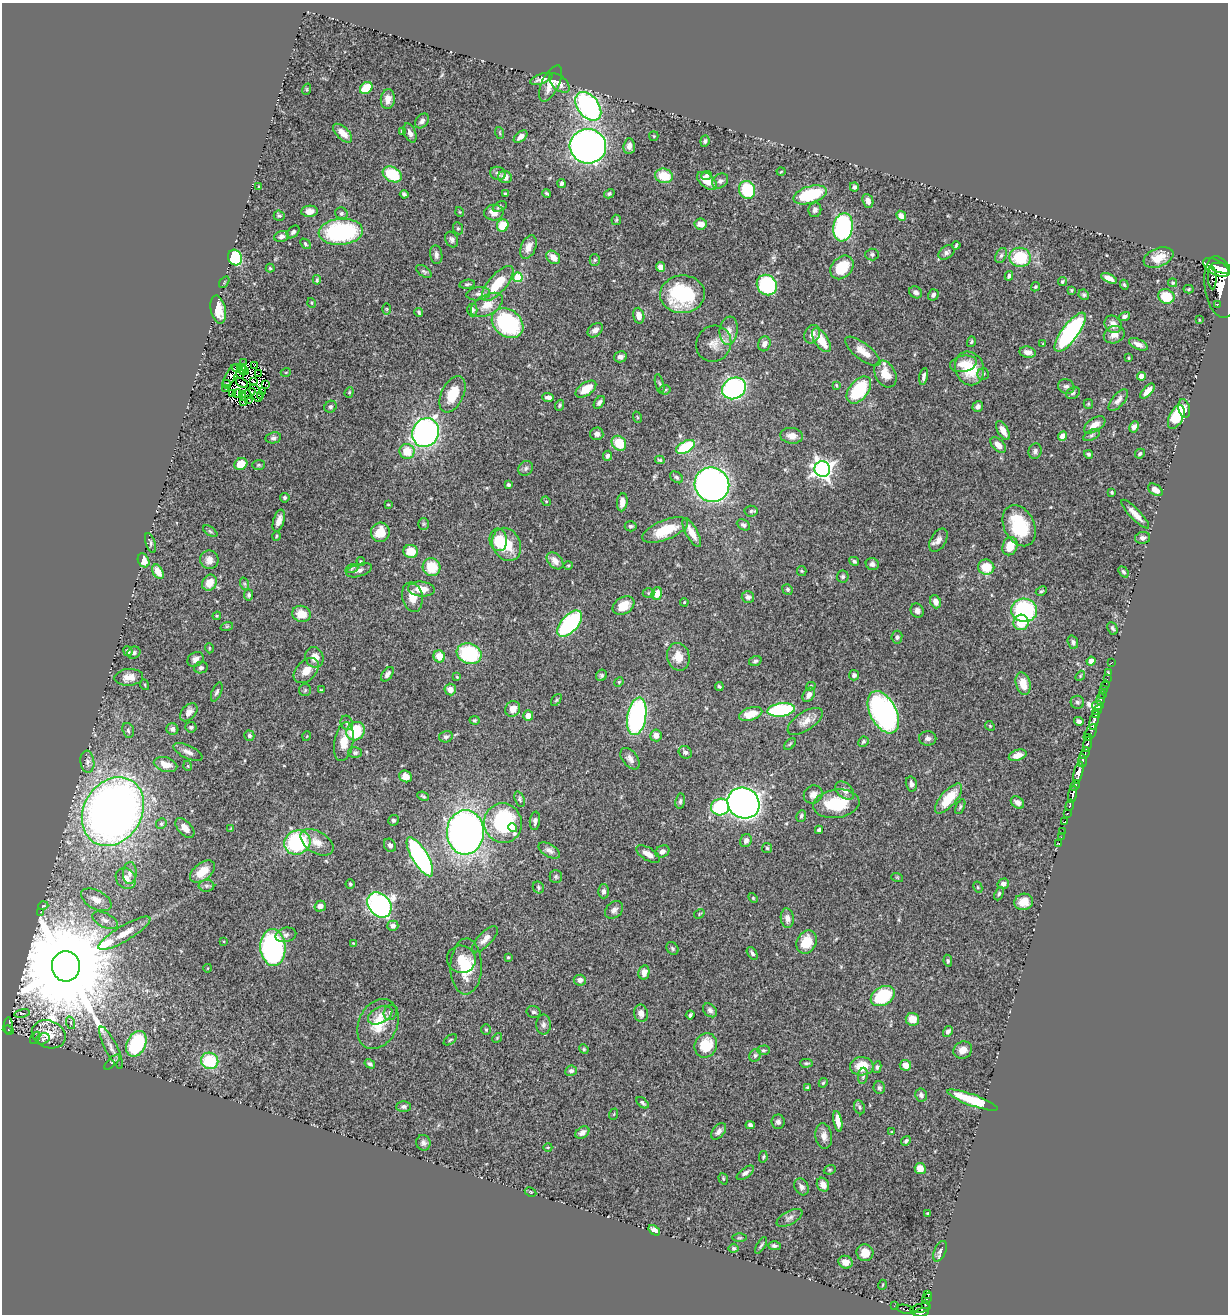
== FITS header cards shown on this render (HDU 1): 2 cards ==
NAXIS1  =                 1226
NAXIS2  =                 1312

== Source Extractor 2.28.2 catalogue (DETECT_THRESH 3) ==
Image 1226 x 1312 px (HDU 1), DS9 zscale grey, 1 PNG px = 1 image px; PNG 1230 x 1316 px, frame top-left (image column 1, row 1312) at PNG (2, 3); each listed source drawn as its Kron ellipse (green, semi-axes under 4 px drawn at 4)
Background 0.609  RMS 0.026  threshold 0.0773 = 3 sigma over >= 5 px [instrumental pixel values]
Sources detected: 514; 6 with non-positive FLUX_AUTO (blend fragments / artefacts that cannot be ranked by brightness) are neither listed nor drawn; of the other 508, the 500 brightest by FLUX_AUTO listed and drawn (8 fainter detections omitted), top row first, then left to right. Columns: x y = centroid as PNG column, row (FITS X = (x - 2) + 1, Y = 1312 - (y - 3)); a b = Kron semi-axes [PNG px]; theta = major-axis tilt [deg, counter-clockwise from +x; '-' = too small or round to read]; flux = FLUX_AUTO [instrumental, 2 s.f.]
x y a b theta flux
541 79 12 5 19 9.2
550 83 19 8 64 21
559 83 12 7 -42 11
366 88 7 5 39 38
307 89 6 3 72 1.7
388 99 10 7 82 12
588 106 16 10 -52 340
422 121 8 6 51 6.8
402 131 4 3 - 4.4
343 133 12 6 -44 19
410 133 10 6 -66 8.4
500 133 6 3 -71 2
654 136 5 4 - 1.9
521 137 8 4 39 8.8
705 141 6 4 82 3.9
588 146 18 17 - 960
629 146 8 5 86 8.6
781 172 4 3 - 1.4
498 173 8 6 -20 6.5
392 174 10 7 -29 75
706 175 5 4 - 3.5
664 176 9 7 -14 41
505 177 7 6 - 13
707 181 12 6 -40 22
720 181 9 6 35 5.5
562 183 4 3 - 5.4
259 186 3 3 - 1.4
854 187 4 4 - 4.1
747 190 9 8 - 76
547 193 4 3 - 2.9
404 194 4 3 - 3.3
505 194 3 3 - 2.1
609 194 5 4 - 3.4
810 195 17 8 17 95
868 201 7 5 -66 9
500 207 7 4 26 3.6
815 210 7 6 - 6.1
310 211 8 5 4 14
460 212 5 3 - 1.4
341 213 6 5 - 3.4
494 213 9 8 - 15
279 216 5 5 - 2.9
901 216 5 4 - 10
616 220 5 5 - 2.1
701 224 6 5 - 16
503 225 6 5 - 42
843 227 14 9 81 220
458 228 6 5 - 2.3
293 232 7 5 43 4.4
341 232 22 13 5 220
281 236 7 5 16 6.2
452 240 8 6 -63 5
305 244 6 4 -47 2.7
956 245 4 2 - 2
528 247 12 7 68 14
946 252 9 6 35 5.6
872 254 6 6 - 3.7
436 255 9 6 -83 6.2
1001 255 8 5 62 4.3
553 257 8 6 -41 14
1020 257 11 9 -9 74
235 258 8 7 - 130
1158 258 15 9 21 27
595 260 5 5 - 2.9
660 267 5 4 - 9
842 267 13 10 46 52
1216 267 14 7 -29 2000
270 268 4 4 - 2.3
1222 268 12 5 -10 1000
424 271 9 5 -36 3.4
1009 276 5 4 - 3.9
518 277 5 5 - 76
1109 278 8 4 -24 10
1212 278 11 4 -88 360
317 280 4 4 - 2.1
1062 281 4 4 - 3.4
224 282 6 3 55 2
498 283 22 9 49 52
1173 283 5 4 - 2.2
467 284 8 4 11 3.4
767 285 11 9 -49 170
1124 285 5 4 - 2.3
1035 287 5 4 - 2
1220 287 31 15 -81 3400
1189 289 5 4 - 1.9
1071 290 4 4 - 1.8
916 292 7 5 -32 6.3
478 294 12 6 7 7.5
682 294 22 19 2 150
933 295 6 5 - 5.4
1084 295 5 5 - 3.2
1166 296 8 7 - 40
312 303 5 3 - 1.6
1217 304 3 2 - 55
487 305 17 10 29 23
218 309 14 7 -78 27
387 309 5 3 - 1.7
472 310 6 5 - 5.4
419 312 4 3 - 2.7
639 316 8 5 -75 11
1124 316 6 4 16 5.6
1199 320 3 2 - 1.4
508 323 17 13 -39 200
1113 324 9 7 -48 13
595 330 8 6 38 9.5
729 331 14 9 83 16
1070 332 23 8 53 290
812 334 9 7 65 12
1114 335 10 8 21 13
821 340 13 6 -56 35
971 342 5 3 - 2.2
714 344 18 17 - 22
764 344 7 6 - 9.6
1043 344 3 2 - 1.7
1138 344 10 5 -25 9.2
863 351 21 8 -37 23
1027 352 8 5 -8 10
620 357 6 5 - 6.6
1129 358 3 3 - 2.2
244 363 2 2 - 2.2
963 364 13 8 12 21
254 366 3 2 - 2.3
243 367 2 2 - 3.5
970 368 17 14 -69 60
239 369 8 3 -17 4.7
244 371 5 2 - 1.7
286 372 5 3 - 1.5
240 373 5 3 - 1.8
258 373 2 2 - 1.3
885 374 14 10 -62 27
983 374 6 5 - 3.4
230 376 13 4 63 2.2
924 376 8 4 80 4.9
1141 376 4 4 - 11
253 382 2 2 - 2
242 383 7 2 -29 2.1
227 384 4 4 - 1.9
660 384 10 3 -75 3
265 385 2 2 - 4.9
836 385 4 3 - 1.7
1066 386 8 7 - 5.6
734 388 12 10 31 340
226 389 2 2 - 1.2
586 389 12 6 34 26
665 390 5 5 - 2.3
859 390 15 9 51 100
1147 391 9 4 48 15
263 392 3 3 - 5.9
349 392 5 4 - 2.3
237 393 4 3 - 3.5
256 393 9 5 -65 1.6
1073 393 7 5 30 3.4
233 394 3 3 - 3.5
242 394 3 2 - 2.8
248 394 8 3 35 2.8
452 394 19 11 64 40
261 395 2 2 - 7.7
548 397 6 3 -2 6.8
249 399 3 2 - 2.3
1118 400 13 6 51 9.4
244 401 4 2 - 1.4
599 402 7 4 54 5.2
1088 404 5 4 - 2.1
560 405 5 4 - 2.5
978 406 5 5 - 5.4
330 407 6 5 - 4.6
1184 408 9 6 -75 9.5
637 417 6 3 -71 1.5
1176 417 13 7 64 83
1095 425 12 6 34 16
1134 427 6 4 62 7.1
1003 431 10 5 -59 16
426 433 15 13 61 540
597 434 6 6 - 7.5
1092 435 9 5 27 4.2
792 436 11 8 -7 13
1063 436 5 4 - 27
273 438 8 5 9 4.7
619 443 8 6 -48 48
998 445 9 5 -46 15
686 447 10 5 28 84
407 451 7 7 - 32
1035 451 8 6 71 4.8
1089 454 4 4 - 3
1140 454 5 4 - 3.3
608 456 5 4 - 5.7
660 460 5 3 - 2.2
241 464 7 5 32 28
259 465 6 5 - 2.8
526 468 8 6 49 5.2
822 469 8 8 - 830
676 477 7 5 -40 3.6
509 485 4 3 - 4.3
712 485 18 17 - 840
1155 490 8 5 -35 15
1112 492 3 3 - 2.4
285 498 5 4 - 3.5
546 501 5 4 - 1.5
622 502 9 5 82 12
388 505 3 2 - 1.4
751 511 6 5 - 3.2
1135 514 19 5 -46 17
279 520 11 5 73 12
424 524 6 5 - 2.5
743 525 7 5 -27 4.9
631 526 6 5 - 3.7
1019 526 22 15 -64 90
665 530 24 9 22 57
210 531 8 4 -35 2.8
380 532 10 9 - 30
692 533 16 6 -61 21
276 536 5 3 - 1.9
1143 538 8 6 9 5.7
498 540 11 9 -83 41
938 540 13 7 58 10
150 543 10 5 -73 3.8
507 544 17 13 -65 47
1010 546 9 7 67 32
411 551 7 6 - 29
144 560 7 5 -64 21
209 560 9 9 - 12
361 561 4 3 - 2.2
555 561 10 6 -47 11
854 561 5 3 - 3.4
872 564 6 6 - 6.2
568 565 5 3 - 1.7
432 567 9 9 - 44
986 567 8 7 - 43
352 568 7 4 19 2.7
359 570 13 6 17 7.6
802 571 5 4 - 1.8
158 572 7 5 -60 23
1123 572 6 3 -52 2.9
843 577 6 6 - 3.9
209 583 8 7 - 24
245 584 6 4 -71 3
421 589 13 7 -4 24
787 589 5 5 - 2.9
1041 591 6 3 27 2.4
648 593 6 5 - 2.7
657 593 6 5 - 20
249 595 5 4 - 3.5
412 597 15 10 -78 22
748 597 6 5 - 6.1
684 602 4 3 - 1.8
935 602 7 5 -68 10
624 606 12 8 31 25
1024 610 13 12 - 170
917 611 7 6 - 7.2
301 614 9 8 - 26
217 616 4 4 - 1.7
1021 622 8 7 - 47
570 624 16 8 48 240
227 626 6 4 19 2.1
1112 628 6 4 -65 3.5
897 637 6 5 - 3.8
1073 642 7 5 -69 4.9
209 648 5 3 - 1.3
128 651 5 4 - 4.5
134 653 7 5 32 4.1
469 654 13 10 -20 120
439 656 6 5 - 27
314 657 10 9 - 19
678 657 14 11 -76 24
195 659 9 6 36 9.3
755 661 6 5 - 3.9
1091 661 4 4 - 10
1112 662 2 2 - 10
201 668 7 5 12 4
306 670 15 9 45 21
1108 673 3 3 - 22
387 674 8 5 53 7.3
601 675 6 5 - 3.3
854 675 5 5 - 4.5
1080 676 5 4 - 2
129 677 14 8 4 15
457 677 4 3 - 1.5
1107 679 2 2 - 13
619 682 5 4 - 1.9
1023 684 11 7 -73 28
145 685 5 3 - 1.6
1105 685 5 3 - 27
811 686 5 4 - 2.1
719 687 4 2 - 2.2
1104 689 3 3 - 25
305 690 6 6 - 2.7
321 690 4 3 - 1.9
450 690 6 5 - 14
217 692 10 4 67 4.2
1102 694 3 2 - 11
809 695 8 5 58 9.5
1101 699 6 3 84 27
556 700 7 3 53 2.1
1077 702 7 6 - 4.3
1098 705 6 4 8 450
513 709 8 7 - 17
781 710 14 6 8 150
1097 710 6 3 49 270
189 712 10 7 48 11
883 712 23 13 -62 450
751 714 12 6 19 26
1095 715 4 3 - 290
528 716 5 5 - 15
637 716 19 9 80 350
1094 719 11 3 75 850
474 720 5 4 - 2.1
805 721 20 9 33 17
1079 721 5 3 - 5.3
347 723 7 6 - 4.6
990 726 5 4 - 2
191 727 5 5 - 4.1
172 729 6 5 - 6.3
128 730 8 5 -72 3.9
356 731 10 8 44 86
1090 733 9 5 58 130
656 735 6 5 - 9.6
249 736 5 5 - 3.8
307 736 5 3 - 1.3
446 737 7 5 13 4.1
1089 737 4 3 - 110
928 738 8 7 - 6.6
344 742 20 9 79 28
863 742 5 4 - 2.7
790 744 7 4 45 2.6
1087 744 8 3 74 280
188 752 16 6 -26 9.3
685 752 7 6 - 5.3
355 753 6 5 - 4.5
1085 753 6 3 68 220
1018 755 9 5 17 14
630 759 12 7 -53 10
1082 761 6 3 -90 260
87 762 11 7 -83 7.7
166 765 12 7 -16 18
188 766 5 3 - 1.5
1078 772 11 4 76 1300
406 776 6 5 - 14
911 784 7 5 -76 6.7
1075 786 5 3 - 270
845 790 11 7 -45 9
813 794 10 8 40 12
1073 794 9 4 80 670
423 796 6 4 -24 2.8
520 799 8 4 -71 3.3
948 799 19 7 49 47
680 801 7 5 82 3.9
1017 802 7 5 -36 8.1
744 803 16 15 - 1000
836 804 23 14 8 83
1070 805 6 3 72 120
720 807 9 8 - 130
960 807 8 4 64 3.1
113 811 36 29 58 1600
1067 813 3 3 - 71
801 816 6 4 66 3.6
393 820 5 5 - 3.3
535 821 9 5 84 5.6
1065 822 4 3 - 46
503 823 20 19 - 190
161 824 5 5 - 2.8
513 827 4 3 - 7.9
185 828 12 6 -47 14
231 828 3 2 - 1.3
819 830 4 4 - 4.9
465 832 22 18 89 860
1062 832 2 2 - 9.5
1061 837 2 2 - 6
746 840 7 5 67 6.2
297 842 13 12 - 180
317 842 18 10 -32 20
1059 844 3 2 - 9.9
390 845 7 5 -55 4.6
767 848 5 5 - 2.6
549 850 12 6 -31 7.8
662 851 7 5 26 8.7
648 854 13 6 -31 17
420 857 22 8 -59 350
202 872 14 8 38 32
130 873 11 7 87 10
556 876 6 6 - 3.4
897 877 6 3 -19 1.7
126 878 11 9 -49 14
350 884 5 4 - 2.4
1003 884 6 5 - 6.1
206 886 8 6 -1 4.5
538 887 6 5 - 3.1
978 887 6 4 -63 2.2
603 891 7 5 89 5
999 894 7 4 65 3.1
753 898 6 3 -46 1.9
96 900 16 9 -28 17
1024 902 9 8 - 19
379 905 14 10 -49 470
43 906 5 3 - 1.4
320 906 6 5 - 9.8
614 910 10 7 42 7.9
40 912 3 2 - 2.8
699 914 5 3 - 1.7
787 918 10 6 -82 11
105 920 14 7 -25 9.5
393 926 5 5 - 7.6
124 933 30 7 30 26
286 935 10 7 15 5.9
485 939 17 7 45 12
224 941 4 3 - 1.4
807 942 12 9 63 44
353 943 4 3 - 1.3
273 947 18 12 -86 370
672 948 7 5 -54 3.1
752 953 7 4 -54 4.1
508 957 3 3 - 2.4
461 959 14 13 - 36
948 961 6 4 -81 2.7
66 966 15 14 - 58000
466 966 28 15 89 51
208 968 4 3 - 1.3
644 972 7 5 78 13
580 980 6 5 - 7.7
883 996 13 9 30 120
710 1010 8 6 -45 5.6
390 1012 8 6 68 6.3
534 1012 7 6 - 4.4
22 1013 8 4 11 5
641 1013 8 7 - 11
380 1015 13 8 28 14
690 1015 4 3 - 3.4
912 1019 6 6 - 23
71 1023 6 4 -71 3
378 1024 26 19 64 50
8 1025 8 4 89 100
543 1025 10 7 89 6.4
8 1030 6 3 -22 76
486 1030 5 4 - 2.4
948 1031 5 4 - 6.7
49 1034 17 13 -22 29
35 1038 7 4 59 2.3
497 1038 5 4 - 2
43 1039 7 5 25 3.2
450 1040 7 3 35 2.4
136 1044 13 9 64 130
706 1045 12 11 - 50
111 1048 23 6 -63 13
584 1049 5 4 - 2.1
763 1050 6 4 1 2.8
963 1050 10 8 29 14
755 1055 6 5 - 4
210 1061 9 8 - 83
112 1062 10 3 43 3.1
806 1063 6 3 1 2.7
370 1064 5 4 - 4.2
905 1065 6 5 - 17
862 1066 12 9 3 37
877 1067 6 4 81 3
571 1071 6 5 - 5.4
863 1076 8 5 83 3.6
823 1083 5 4 - 2.5
808 1087 4 3 - 2.5
879 1088 6 5 - 3.6
921 1095 6 5 - 5.2
972 1100 26 5 -20 81
643 1103 7 4 -40 4
404 1106 7 5 2 4.6
859 1107 7 5 -65 3.7
614 1114 6 3 71 1.6
838 1121 10 4 -80 16
778 1122 7 6 - 5.3
750 1125 4 4 - 4.3
719 1131 9 6 51 7.3
892 1132 4 4 - 1.5
582 1133 8 5 35 9.1
824 1136 13 8 -82 11
906 1141 5 4 - 3.6
423 1143 8 7 - 5.7
548 1147 4 3 - 1.4
763 1157 6 3 79 2.3
920 1169 5 5 - 21
830 1170 6 4 21 2.4
745 1173 10 5 36 6.7
723 1179 6 4 -71 2.2
823 1185 7 6 - 13
802 1187 9 6 -63 6.5
531 1192 6 4 -27 2.1
928 1213 3 3 - 2.1
789 1218 14 6 29 7.3
654 1230 6 4 -38 8.7
739 1238 7 3 0 1.9
761 1245 9 3 58 2.9
774 1246 6 4 -1 4.2
734 1248 5 4 - 3.2
940 1251 11 5 65 5.6
865 1253 8 8 - 19
845 1262 7 6 - 14
882 1285 5 3 - 1.4
928 1294 3 3 - 58
927 1298 6 3 51 110
926 1304 3 3 - 65
894 1306 2 2 - 5.3
921 1308 10 4 10 420
905 1309 9 3 -15 53
921 1313 8 4 13 400
At the frame edge (FLAGS 8, measured only in part): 1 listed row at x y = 921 1313
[8 fainter detections neither listed nor drawn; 6 non-positive-flux detections neither listed nor drawn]